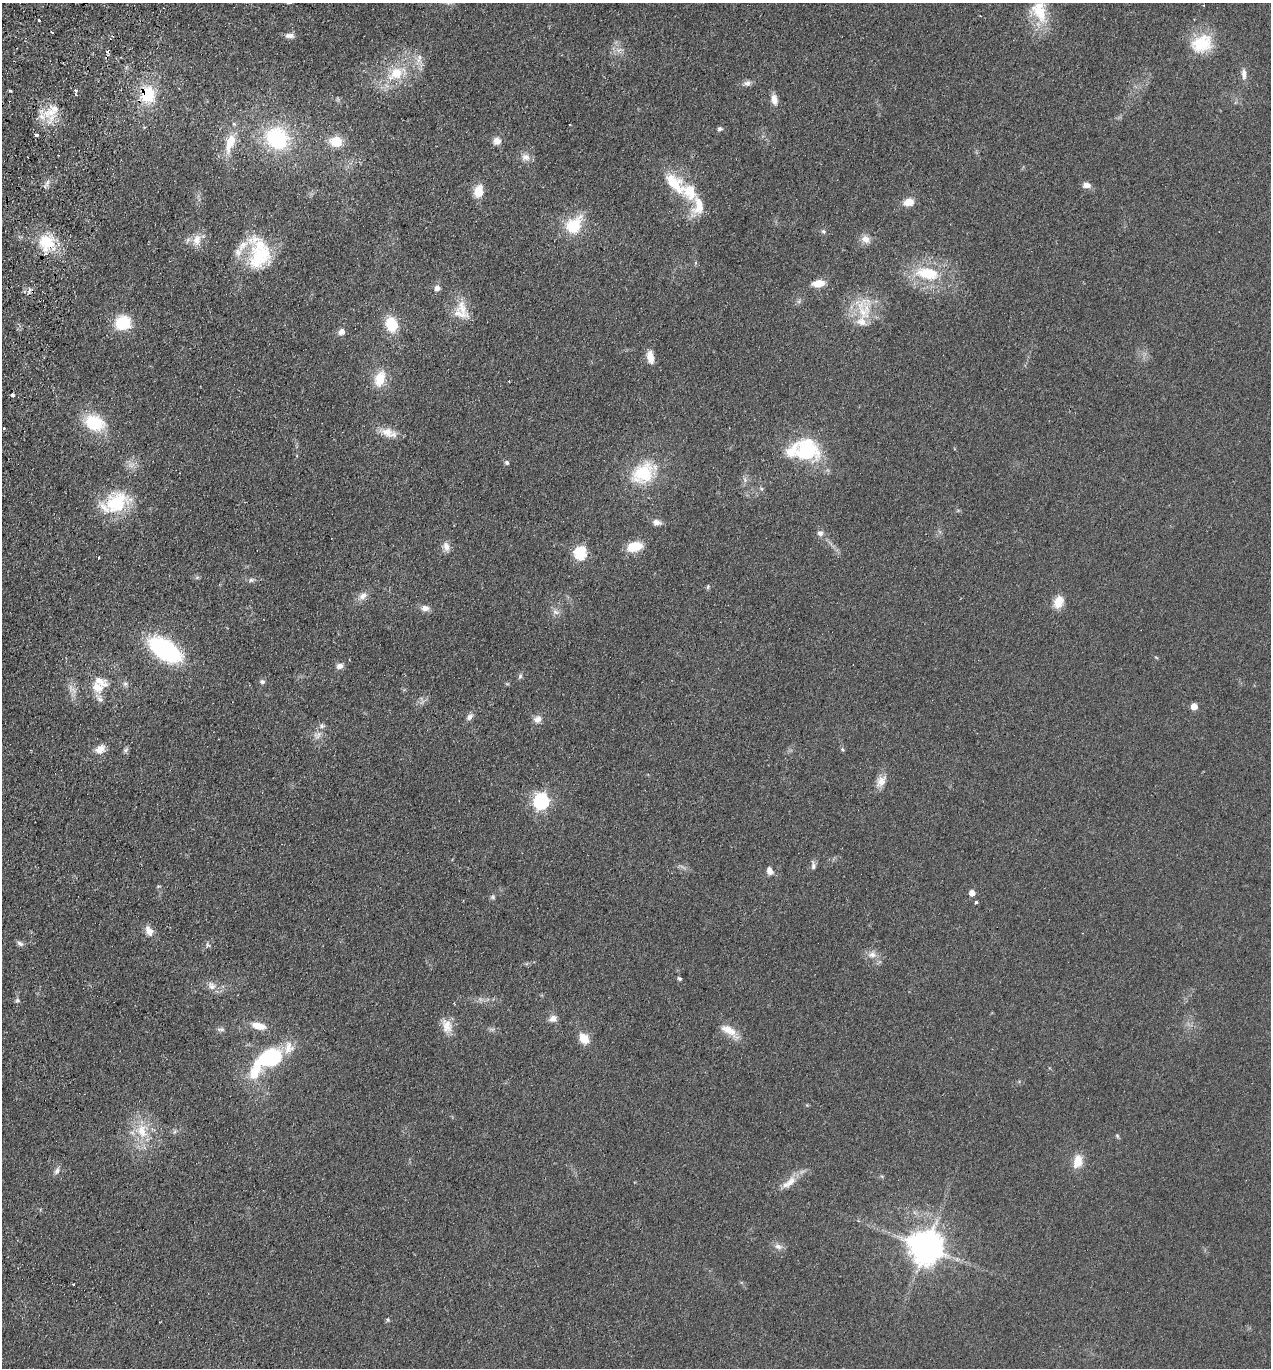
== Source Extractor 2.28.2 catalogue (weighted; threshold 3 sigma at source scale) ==
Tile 11 of 4 x 4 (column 3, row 3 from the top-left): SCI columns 2730-3998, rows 1391-2756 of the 5589 x 5512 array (HDU 1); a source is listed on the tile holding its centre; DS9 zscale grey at full resolution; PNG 1273 x 1370 px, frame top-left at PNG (2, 3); no overlay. Shown black and unused: <1% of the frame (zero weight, under 2 of 3 exposures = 3% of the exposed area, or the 3 px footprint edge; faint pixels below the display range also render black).
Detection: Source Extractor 2.28.2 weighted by HDU 2 'WHT'; one run over the whole footprint, this tile lists its part. Background 0.0752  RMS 0.0094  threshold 0.0425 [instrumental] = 3 sigma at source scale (4.5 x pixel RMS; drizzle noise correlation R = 1.50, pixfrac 1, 0.05/0.05 arcsec/px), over >= 5 px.
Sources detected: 128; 1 too faint to see at this stretch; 1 inside a brighter object's white glare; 3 cosmic-ray / hot-pixel residue — not listed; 14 inside a brighter listed object's ellipse — not listed separately; the other 109 listed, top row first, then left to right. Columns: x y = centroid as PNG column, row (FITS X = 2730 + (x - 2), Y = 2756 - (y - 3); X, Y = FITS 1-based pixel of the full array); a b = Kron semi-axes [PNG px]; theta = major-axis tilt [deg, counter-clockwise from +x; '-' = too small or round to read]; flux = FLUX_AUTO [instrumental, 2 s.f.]
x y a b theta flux
1041 12 27 20 -49 29
39 20 3 3 - 5.2
290 36 11 6 -2 4.6
1202 44 27 21 23 35
619 50 9 5 44 3.2
107 51 5 4 - 2.4
419 58 16 7 83 7.2
396 74 24 16 36 30
1244 74 16 6 -86 5.2
747 83 9 7 27 3.7
10 91 5 3 - 1.1
148 94 18 16 -89 39
76 95 5 4 - 2
774 99 11 7 -80 7.9
51 113 25 11 6 18
720 129 7 6 - 1.9
36 135 4 3 - 3.8
277 138 28 24 -39 75
497 141 9 9 - 6.2
336 142 13 11 -7 20
230 143 26 10 72 20
526 157 12 10 -1 6.2
674 183 38 19 -47 34
1086 185 10 7 -9 5.1
478 191 12 9 75 15
909 202 12 9 13 9.8
574 226 20 15 50 37
823 231 7 5 -16 1.9
865 239 11 10 - 7.4
197 240 17 11 84 10
47 243 19 17 -39 31
259 253 44 28 -83 60
928 273 29 15 -10 41
818 283 12 7 7 14
437 288 7 7 - 4.5
462 307 25 14 -70 16
864 311 36 20 -82 31
123 323 15 13 19 35
392 324 13 10 -72 31
341 332 8 7 - 5
650 357 15 8 -83 10
380 379 18 12 72 21
509 381 3 2 - 0.67
12 395 3 3 - 6.6
95 423 22 16 -25 41
4 428 3 2 - 1
387 432 17 13 -16 12
806 451 31 26 -22 68
507 462 7 5 -45 1.9
643 473 33 24 42 46
745 480 6 5 - 2.2
761 489 6 5 - 1.6
116 503 32 23 32 53
656 522 11 7 -10 5.3
820 533 7 7 - 3.5
446 546 12 9 -64 6
634 547 19 11 15 18
580 553 6 6 - 110
197 577 7 4 19 1.4
251 580 6 6 - 2.1
708 587 7 3 81 1.3
363 596 12 9 32 6.2
1058 602 15 11 68 13
425 608 11 8 0 5.2
556 612 10 6 -27 3.7
165 650 26 13 -34 160
340 666 8 6 15 5.1
520 676 8 5 79 2.1
262 682 7 6 - 2.1
125 684 7 5 -20 2.5
97 687 15 12 -30 15
1194 706 5 5 - 12
469 717 9 7 43 3.7
538 719 11 9 30 5.8
322 726 8 7 - 3
318 735 11 8 38 5.2
100 749 13 10 27 8.5
842 749 4 4 - 2.3
126 750 8 6 23 2
881 781 16 11 51 8.8
541 801 7 6 - 240
813 866 10 6 90 3.2
770 870 8 6 -73 5.9
158 886 5 5 - 1.2
972 893 5 5 - 8.7
493 897 7 5 -23 1.7
976 902 3 3 - 1.4
149 931 14 9 -58 7.5
20 944 10 6 -32 2.8
872 955 12 9 6 6.5
679 978 5 4 - 1.6
212 986 13 9 -46 6.6
18 1001 7 6 - 2
553 1019 10 9 - 5.6
258 1026 17 8 -11 13
447 1026 20 13 -77 12
221 1029 12 4 -4 2.2
729 1030 25 11 -29 13
584 1038 12 9 -48 15
271 1058 31 25 26 62
142 1131 21 14 -81 24
1117 1136 6 4 -60 1.3
1078 1161 18 12 77 13
57 1171 10 7 62 3.8
789 1182 26 10 37 12
778 1246 10 7 -24 4.8
926 1247 10 10 - 2000
73 1284 3 2 - 1.1
388 1320 5 4 - 1.7
Overlapping masked pixels (flux is a lower limit): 2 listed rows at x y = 148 94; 51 113